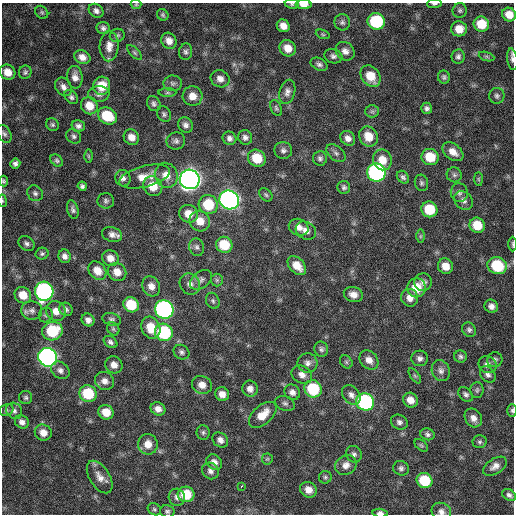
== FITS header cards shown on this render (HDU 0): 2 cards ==
NAXIS1  =                  512 / Axis length
NAXIS2  =                  512 / Axis length

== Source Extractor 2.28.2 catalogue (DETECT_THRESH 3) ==
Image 512 x 512 px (HDU 0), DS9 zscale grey, 1 PNG px = 1 image px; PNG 516 x 516 px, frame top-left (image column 1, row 512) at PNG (2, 3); each listed source drawn as its Kron ellipse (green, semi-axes under 4 px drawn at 4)
Background 392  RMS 21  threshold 63.4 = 3 sigma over >= 5 px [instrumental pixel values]
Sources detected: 205; all 205 listed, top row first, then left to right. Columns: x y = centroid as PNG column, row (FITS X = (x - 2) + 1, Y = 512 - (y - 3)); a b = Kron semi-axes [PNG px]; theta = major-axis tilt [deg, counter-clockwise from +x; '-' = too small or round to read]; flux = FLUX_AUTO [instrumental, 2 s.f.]
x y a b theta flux
136 4 5 4 - 1.8e+03
292 4 7 4 -8 2.6e+03
304 4 8 4 -2 1.2e+04
434 4 7 3 4 2.6e+03
460 10 7 7 - 3.2e+03
96 11 8 6 -37 5.3e+03
42 12 7 6 - 2.8e+03
509 14 7 6 - 1.5e+04
163 15 6 5 - 2.5e+03
376 21 9 8 - 9.5e+04
342 22 8 8 - 4.1e+03
481 24 8 7 - 2.9e+04
283 26 7 6 - 1.1e+04
103 28 6 6 - 4.4e+03
459 29 8 7 - 1.8e+04
323 34 7 4 -20 2.2e+03
117 35 7 6 - 3.4e+03
169 41 8 7 - 1.1e+04
109 46 15 9 87 1.3e+04
288 48 8 7 - 1.5e+04
345 51 10 8 -41 8.4e+03
186 52 8 6 81 4.2e+03
135 53 9 4 -45 2.8e+03
333 56 9 7 -17 4.8e+03
486 56 8 3 -19 2.2e+03
82 57 8 6 -23 9.2e+03
458 57 7 6 - 4.0e+03
512 59 11 5 -81 4.6e+03
319 64 9 6 -27 4.3e+03
8 72 8 7 - 1.5e+04
25 72 7 6 - 3.4e+03
371 76 12 9 -53 2.6e+04
75 77 11 7 -84 9.6e+03
444 77 6 6 - 3.3e+03
220 79 10 8 -26 9.1e+03
173 83 9 8 - 4.7e+03
102 86 9 8 - 2.7e+04
63 87 10 7 -57 7.0e+03
287 92 12 7 75 7.0e+03
167 93 9 4 0 2.7e+03
99 94 10 8 -1 5.6e+03
192 96 10 9 - 1.4e+04
497 96 8 7 - 3.8e+03
71 97 8 6 -46 4.0e+03
154 104 8 6 -59 4.3e+03
89 106 9 8 - 2.1e+04
276 108 8 5 -67 2.9e+03
427 108 6 5 - 4.1e+03
372 111 6 6 - 3.3e+03
164 114 8 6 -56 3.7e+03
107 116 10 8 -32 5.1e+04
52 125 7 6 - 2.9e+03
185 125 8 7 - 5.7e+03
78 126 7 5 -14 4.8e+03
4 134 9 6 -63 4.1e+03
74 136 8 6 -41 3.9e+03
368 136 10 9 - 2.1e+04
131 137 8 7 - 1.1e+04
245 137 7 7 - 5.2e+03
229 138 7 6 - 5.1e+03
348 138 8 6 -45 7.8e+03
176 141 9 8 - 5.6e+03
283 150 9 8 - 5.3e+03
453 152 12 7 -37 1.3e+04
336 153 11 7 -41 5.0e+03
88 156 6 4 -89 2.0e+03
430 157 8 8 - 3.2e+04
257 158 9 8 - 3.3e+04
320 158 7 7 - 4.2e+03
57 160 7 5 -45 3.0e+03
382 160 10 9 - 2.0e+04
15 163 5 5 - 4.6e+03
376 172 9 9 - 3.2e+05
166 175 12 11 - 1.7e+04
454 175 7 7 - 3.8e+03
145 177 26 10 14 2.3e+04
403 177 7 5 -48 3.4e+03
123 178 8 7 - 5.2e+03
190 179 10 9 - 1.2e+06
478 179 7 4 -89 2.1e+03
4 181 5 4 - 2.4e+03
421 183 8 6 -75 3.5e+03
82 186 4 4 - 3.4e+03
153 186 10 9 - 2.4e+04
344 187 6 6 - 3.5e+03
35 193 8 7 - 4.6e+03
459 193 9 8 - 5.5e+03
266 195 7 5 -45 2.9e+03
229 200 10 9 - 6.8e+05
2 201 6 3 -82 1.4e+03
106 201 8 7 - 4.0e+03
464 201 10 8 -45 6.4e+03
208 205 10 9 - 4.8e+04
429 209 8 7 - 4.3e+04
73 210 9 5 -74 4.3e+03
188 214 9 8 - 1.6e+04
200 221 10 10 - 1.7e+04
477 225 8 7 - 2.7e+04
299 227 10 8 -24 1.0e+04
306 231 11 8 -27 9.6e+03
112 235 10 7 -16 7.2e+03
420 236 6 4 89 2.3e+03
27 243 8 7 - 4.6e+03
513 244 7 3 -89 1.9e+03
224 245 8 8 - 3.9e+04
197 247 9 7 -73 4.5e+03
42 254 6 6 - 2.9e+03
65 256 7 6 - 6.1e+03
110 258 8 7 - 1.1e+04
297 266 11 7 -47 1.8e+04
445 266 8 7 - 1.5e+04
497 266 10 8 -18 6.4e+04
97 271 10 8 -48 1.5e+04
117 272 10 8 -41 1.4e+04
201 280 12 8 37 6.5e+03
217 280 6 6 - 2.7e+03
423 282 9 8 - 6.5e+03
190 284 11 10 - 9.1e+03
151 286 10 8 -63 1.0e+04
417 288 9 9 - 3.1e+04
44 291 9 9 - 3.2e+05
353 294 9 7 -17 9.9e+03
23 295 9 7 -44 2.0e+04
410 298 9 8 - 9.7e+03
213 301 8 6 -66 3.6e+03
131 305 8 7 - 4.2e+04
491 306 7 6 - 6.6e+03
66 309 7 6 - 3.9e+03
164 309 9 9 - 4.4e+05
32 310 10 9 - 7.1e+03
56 311 10 9 - 1.3e+04
46 315 7 6 - 3.4e+03
112 319 9 6 -16 3.6e+03
88 320 7 6 - 6.5e+03
151 328 11 9 -64 2.8e+04
113 329 7 5 -54 2.7e+03
469 330 8 6 -54 3.9e+03
52 331 10 9 - 5.8e+04
164 332 9 8 - 1.0e+05
110 342 7 5 -36 4.1e+03
321 349 8 6 -70 3.8e+03
181 352 8 7 - 4.1e+03
460 356 6 6 - 3.5e+03
48 357 9 9 - 5.8e+05
420 358 8 7 - 5.6e+03
369 360 11 8 -50 1.1e+04
495 360 7 7 - 4.2e+03
346 362 7 5 -47 2.6e+03
307 363 10 9 - 7.1e+03
488 364 9 8 - 8.2e+03
114 365 9 8 - 9.8e+03
60 370 10 8 -39 6.6e+03
441 371 11 9 -68 6.9e+03
488 374 9 7 -49 5.5e+03
302 375 11 8 -31 8.9e+03
415 376 9 4 -54 2.8e+03
105 381 10 9 - 8.9e+03
202 385 10 8 -24 1.1e+04
250 389 8 7 - 8.2e+03
313 389 9 8 - 7.2e+04
477 390 8 6 88 3.2e+03
292 392 8 7 - 7.0e+03
88 394 9 8 - 5.6e+04
222 394 7 6 - 1.0e+04
466 394 8 6 -44 4.1e+03
351 395 11 8 -48 7.8e+03
26 398 6 6 - 3.4e+03
410 400 8 7 - 1.2e+04
365 402 9 8 - 2.1e+05
285 403 10 7 -23 4.3e+03
158 409 7 6 - 8.3e+03
6 410 7 5 22 3.0e+03
512 410 6 5 - 2.7e+03
14 411 8 7 - 5.4e+03
106 412 8 7 - 2.0e+04
263 415 16 9 42 2.2e+04
473 418 10 8 -55 9.6e+03
22 422 7 6 - 6.2e+03
399 422 9 7 -29 5.0e+03
203 432 7 6 - 3.2e+03
43 433 9 7 -30 1.2e+04
427 434 7 5 -21 3.8e+03
220 440 8 7 - 6.8e+03
480 442 7 6 - 3.3e+03
148 444 10 10 - 1.5e+04
421 445 8 5 -41 2.2e+03
354 454 8 7 - 4.7e+03
267 459 5 5 - 2.2e+03
214 462 8 7 - 7.5e+03
346 465 11 9 30 9.2e+03
495 466 13 7 32 9.3e+03
401 468 8 7 - 4.5e+03
210 471 9 7 -44 6.4e+03
100 477 18 10 -58 1.4e+04
325 477 6 6 - 2.8e+03
425 480 8 7 - 5.4e+04
242 486 3 3 - 3.9e+03
308 490 8 7 - 1.3e+04
186 494 8 7 - 3.6e+04
509 495 7 5 -34 4.4e+03
177 497 8 8 - 6.2e+03
154 509 7 5 -33 2.7e+03
167 511 7 6 - 3.4e+03
441 512 10 8 -22 7.4e+03
380 513 8 4 -5 5.4e+03
At the frame edge (FLAGS 8, measured only in part): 12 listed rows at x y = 136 4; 292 4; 304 4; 434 4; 509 14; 512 59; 4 181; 2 201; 513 244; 512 410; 441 512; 380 513